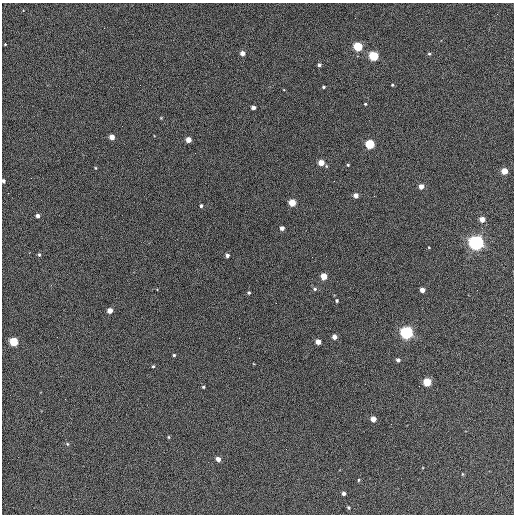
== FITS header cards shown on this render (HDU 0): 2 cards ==
NAXIS1  =                  512 / Axis length
NAXIS2  =                  512 / Axis length

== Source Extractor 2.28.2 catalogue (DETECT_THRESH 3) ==
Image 512 x 512 px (HDU 0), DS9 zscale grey, 1 PNG px = 1 image px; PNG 516 x 516 px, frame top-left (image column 1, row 512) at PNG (2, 3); no overlay
Background 395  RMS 21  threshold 64.1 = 3 sigma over >= 5 px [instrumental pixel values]
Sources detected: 57; all 57 listed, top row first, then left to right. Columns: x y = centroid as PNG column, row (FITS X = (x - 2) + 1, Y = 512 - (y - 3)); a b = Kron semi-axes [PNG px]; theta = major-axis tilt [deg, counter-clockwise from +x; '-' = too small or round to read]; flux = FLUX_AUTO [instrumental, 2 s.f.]
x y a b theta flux
5 44 2 2 - 1100
358 46 5 5 - 100000
242 53 4 4 - 10000
429 54 5 4 - 1900
373 56 5 5 - 130000
319 65 4 4 - 3100
392 85 4 3 - 1400
323 87 3 3 - 2000
365 104 3 3 - 1600
253 107 4 4 - 7100
161 118 4 3 - 1200
112 137 4 4 - 15000
188 140 4 4 - 13000
370 144 5 5 - 120000
321 163 4 4 - 22000
348 165 3 3 - 1600
95 168 3 3 - 1300
504 171 4 4 - 27000
3 181 4 3 - 3500
421 186 4 4 - 13000
8 193 2 2 - 870
356 195 4 4 - 9900
374 196 2 2 - 750
292 203 5 4 - 43000
201 206 4 4 - 3000
38 216 4 4 - 6200
482 219 4 4 - 17000
282 228 4 4 - 7700
476 243 6 5 - 760000
429 247 3 2 - 1100
39 255 5 4 - 2100
227 255 4 4 - 5200
312 257 2 2 - 680
324 276 4 4 - 36000
315 289 5 5 - 2600
422 290 4 4 - 11000
249 293 3 3 - 2000
337 301 4 4 - 2200
110 311 4 4 - 14000
406 333 5 5 - 480000
334 337 4 4 - 11000
13 342 5 5 - 84000
318 342 4 4 - 14000
174 355 3 3 - 1900
398 360 4 4 - 4000
153 366 4 3 - 1600
427 382 5 5 - 69000
203 387 3 3 - 1900
65 399 2 2 - 690
373 419 4 4 - 17000
169 437 5 3 - 1400
67 444 5 4 - 1800
218 459 4 4 - 9300
462 474 4 3 - 1300
358 480 5 3 - 1300
343 493 4 3 - 4900
348 508 4 4 - 2000
At the frame edge (FLAGS 8, measured only in part): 1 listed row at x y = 3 181